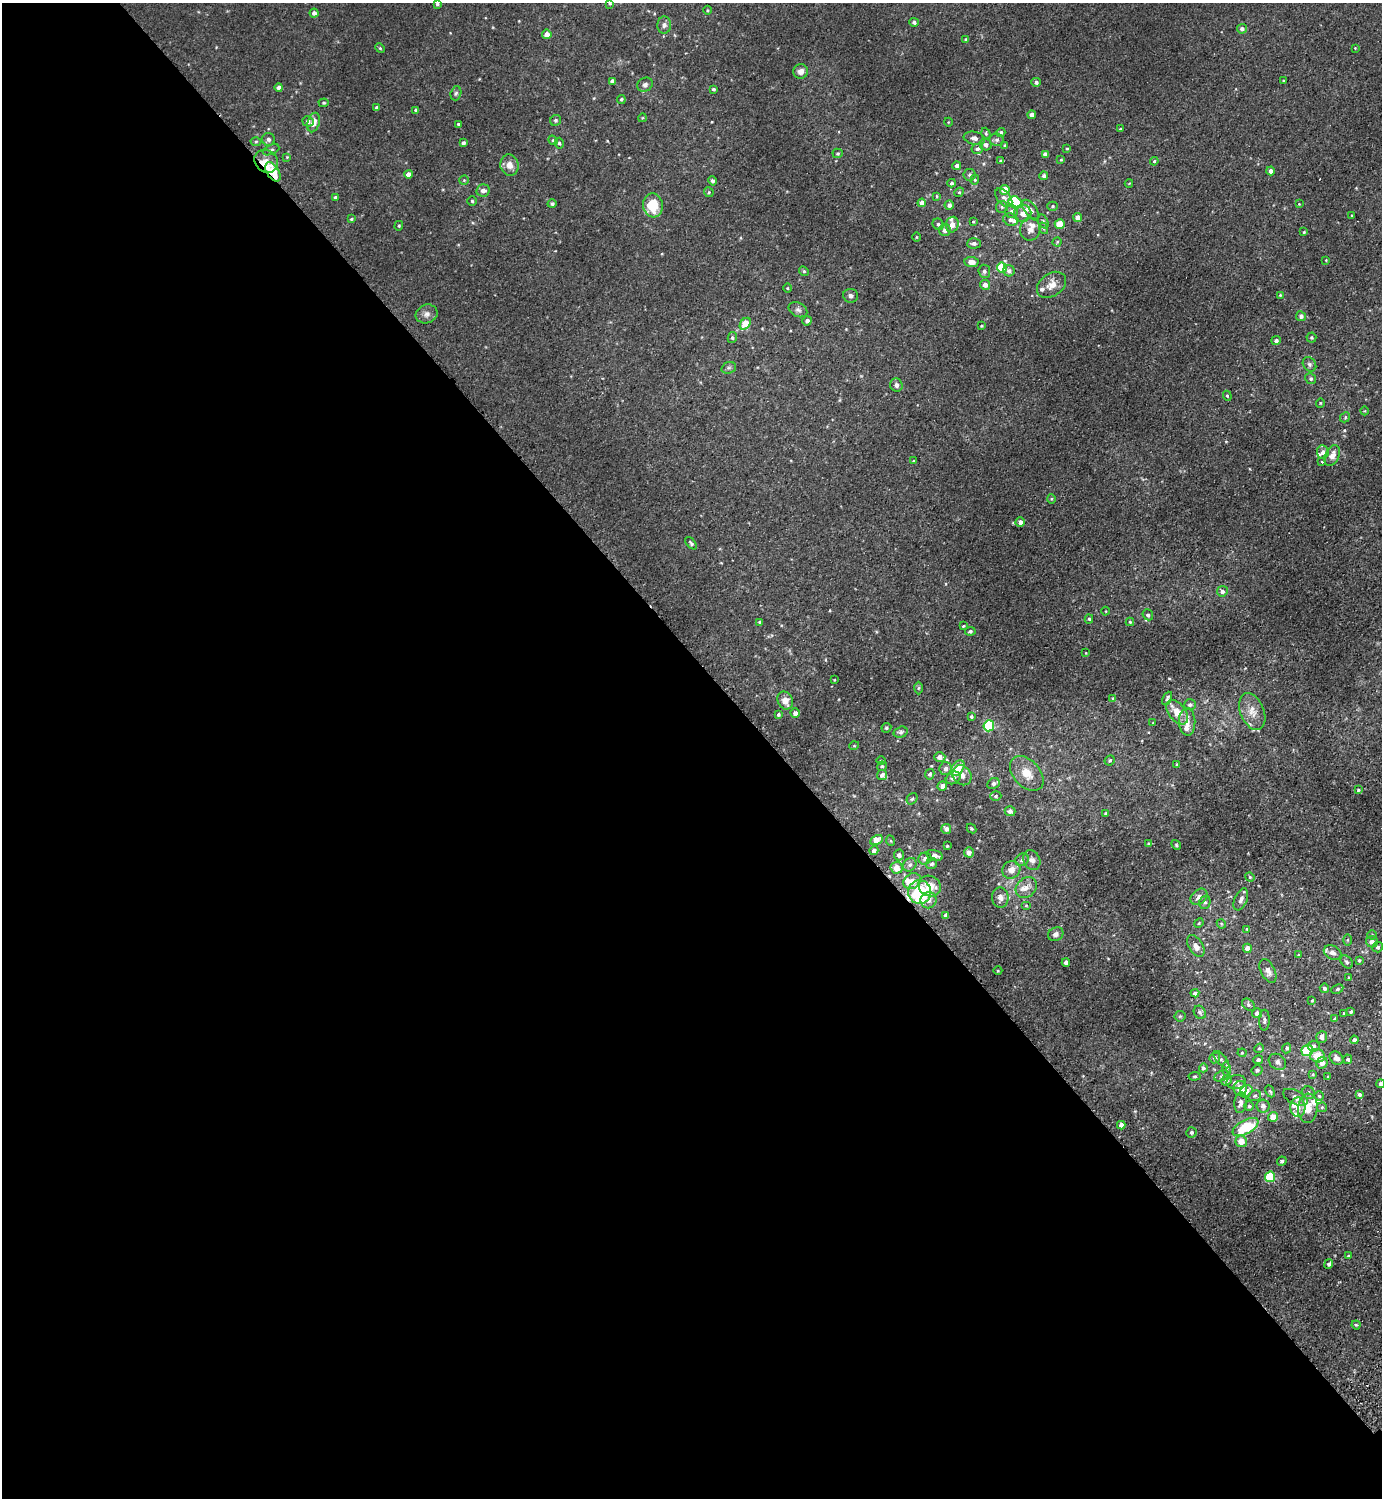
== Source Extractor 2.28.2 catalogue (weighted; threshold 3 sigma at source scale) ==
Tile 9 of 4 x 4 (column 1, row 3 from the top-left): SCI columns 203-1582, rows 1541-3036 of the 6066 x 6072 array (HDU 1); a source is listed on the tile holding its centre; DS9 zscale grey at full resolution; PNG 1384 x 1500 px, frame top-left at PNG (2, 3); each listed source drawn as its Kron ellipse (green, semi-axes under 4 px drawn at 4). Shown black and unused: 56% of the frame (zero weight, under 2 of 3 exposures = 3% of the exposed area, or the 3 px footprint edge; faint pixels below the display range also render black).
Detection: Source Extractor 2.28.2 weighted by HDU 2 'WHT'; one run over the whole footprint, this tile lists its part. Background 0.0275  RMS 0.011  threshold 0.0484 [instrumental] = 3 sigma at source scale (4.5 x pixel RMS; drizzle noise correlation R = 1.50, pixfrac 1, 0.05/0.05 arcsec/px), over >= 5 px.
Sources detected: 308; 1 cosmic-ray / hot-pixel residue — neither listed nor drawn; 18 inside a brighter listed object's ellipse — not listed separately; the other 289 listed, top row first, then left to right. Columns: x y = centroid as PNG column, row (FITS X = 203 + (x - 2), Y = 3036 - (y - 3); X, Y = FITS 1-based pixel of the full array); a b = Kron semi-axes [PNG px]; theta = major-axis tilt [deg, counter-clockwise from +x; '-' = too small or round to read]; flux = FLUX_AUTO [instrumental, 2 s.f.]
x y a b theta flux
437 4 4 3 - 1.6
610 4 4 3 - 1.1
707 10 4 3 - 0.88
314 13 4 4 - 3.4
914 22 4 4 - 2.5
664 25 8 7 - 4.1
1242 29 5 4 - 3.2
547 34 5 4 - 6.7
966 40 3 3 - 1.5
380 48 5 4 - 1.3
1355 48 3 3 - 0.79
801 71 7 7 - 5.9
1284 81 4 3 - 1.4
612 82 4 4 - 4.5
1036 82 5 4 - 3
645 85 8 6 30 3.2
279 88 4 4 - 4.2
713 89 3 3 - 1.7
456 93 7 5 73 2.2
621 99 4 4 - 1.7
324 103 5 4 - 1.4
377 108 4 4 - 1.6
416 110 4 4 - 2.2
1032 115 4 4 - 5.9
642 118 4 3 - 0.88
556 120 6 5 - 2.3
308 121 6 5 - 2.7
314 122 10 6 75 10
948 122 4 3 - 0.83
459 125 4 3 - 8.7
1120 129 3 3 - 1.4
1001 132 4 4 - 1.9
986 133 6 4 -72 1.5
974 138 11 6 -11 5.3
268 139 6 6 - 3.3
553 140 5 4 - 1.5
997 140 7 6 - 2.8
256 141 5 3 - 1.2
463 143 4 3 - 2.6
559 143 5 4 - 2.1
986 145 6 5 - 3.5
1005 146 4 3 - 1.6
977 149 6 5 - 2.7
1067 149 4 3 - 1
271 150 9 4 23 2.2
838 153 5 4 - 1.5
1045 154 4 4 - 4.3
287 157 4 4 - 0.81
1000 160 4 4 - 0.99
1061 160 4 3 - 0.96
266 161 12 11 - 17
1154 161 4 3 - 1.3
509 165 11 9 -75 9
957 166 4 4 - 3.4
1270 171 4 4 - 4.4
273 172 10 6 -58 34
408 174 4 4 - 6.2
970 175 6 6 - 2.7
1044 176 4 4 - 2.6
464 180 5 4 - 1.2
975 180 5 4 - 1.4
712 181 4 4 - 2.8
952 183 4 4 - 1.9
1129 183 4 2 - 0.75
483 190 7 6 - 5
1005 190 5 4 - 18
709 192 5 4 - 1.2
959 192 5 4 - 1.3
937 196 4 2 - 0.91
335 197 4 3 - 2
1004 198 11 6 -51 4.4
472 201 5 5 - 1.5
1015 202 7 5 -32 80
922 203 4 4 - 8.5
552 204 4 4 - 2.2
1299 204 3 3 - 0.7
653 205 12 10 -84 35
949 205 4 4 - 3.9
1053 206 5 4 - 1.4
1002 207 6 6 - 2.2
1031 210 12 6 -54 5.4
1011 211 6 6 - 3.3
1023 213 9 8 - 7.4
1352 216 3 2 - 0.93
1078 218 4 4 - 6.8
351 219 4 3 - 1.1
1011 220 7 6 - 3.7
1043 221 7 5 -64 2
973 222 3 3 - 0.95
938 224 6 5 - 2.6
1060 224 5 5 - 15
952 225 8 6 75 8.6
399 226 5 4 - 1.3
1043 228 6 4 -71 1.5
1030 229 11 10 - 6.9
945 230 6 6 - 5.4
1304 232 4 3 - 1.1
916 237 4 3 - 0.84
1057 242 4 4 - 1.3
974 243 7 5 2 3.4
1326 260 3 3 - 0.74
971 262 7 5 -4 7.7
1002 267 5 5 - 41
804 271 5 4 - 1.4
984 271 6 6 - 2.8
1009 271 6 5 - 3.7
985 285 5 4 - 5.3
1052 285 16 11 36 11
788 288 4 3 - 0.86
1280 295 4 4 - 0.96
850 296 7 6 - 3.7
798 310 10 6 -27 3.7
427 314 11 9 19 5.3
1301 316 5 4 - 3.3
807 321 5 4 - 3.9
745 324 6 4 52 24
981 326 3 3 - 0.96
1311 337 5 5 - 1.8
732 338 5 4 - 1.7
1276 340 5 4 - 2.5
1309 364 8 6 -54 2.6
729 368 7 5 20 2.2
1311 379 5 5 - 2.1
896 385 7 6 - 3.2
1227 396 5 4 - 1.3
1320 403 5 3 - 0.84
1365 411 4 3 - 0.85
1345 417 5 4 - 1.6
1323 452 7 6 - 4.4
1332 455 11 7 64 9.5
913 461 4 3 - 1.1
1322 462 3 2 - 1.3
1052 499 5 3 - 1
1020 522 5 4 - 4.4
691 543 7 4 -47 1.9
1222 591 5 5 - 3.6
1106 611 4 3 - 0.89
1148 615 6 5 - 2.6
1089 619 4 4 - 1.5
760 622 4 4 - 1.6
1130 622 4 4 - 1.2
963 626 4 3 - 1.2
970 631 5 4 - 2.1
1086 653 3 2 - 0.7
834 680 3 2 - 0.72
919 688 6 4 88 1.4
1113 698 3 3 - 1.3
1167 699 7 3 65 2.2
785 701 9 7 -65 9.3
1190 705 6 5 - 2.2
1177 712 14 8 -51 18
1252 712 19 12 -67 13
795 713 4 4 - 4.6
778 715 4 3 - 1.9
971 716 4 4 - 1.8
1187 722 14 8 -88 8.4
1153 723 4 3 - 0.85
989 726 5 5 - 100
886 728 5 4 - 1.8
901 732 7 5 17 2.3
854 746 5 3 - 0.9
940 757 6 5 - 6.5
881 760 5 3 - 0.96
1110 760 5 4 - 1.7
1177 765 3 3 - 1.5
882 766 5 5 - 1.6
946 768 6 6 - 4.7
958 768 9 5 54 23
1027 773 20 13 -47 18
930 774 5 4 - 2.2
882 775 5 5 - 4.1
962 775 11 9 -50 6
953 778 8 6 29 4.3
993 783 6 5 - 3.2
942 786 5 4 - 5.3
1358 790 4 3 - 1.3
996 796 6 4 18 2
912 799 6 5 - 1.9
1010 811 5 5 - 4.3
1106 813 4 3 - 1.6
971 828 5 3 - 1.2
946 829 5 5 - 4.3
876 840 6 4 28 16
891 841 5 3 - 0.97
1149 844 4 3 - 1.3
1176 845 5 4 - 1.3
947 846 3 3 - 1.1
874 851 4 4 - 4.9
969 852 5 5 - 5.6
899 855 5 5 - 3.7
935 855 8 5 -15 5.3
925 859 6 6 - 3.7
1022 860 7 6 - 3.5
1032 860 10 8 -64 5.3
932 864 6 5 - 2.6
910 865 7 6 - 3
897 868 6 6 - 12
1011 870 9 8 - 6.9
1250 877 5 4 - 1.3
912 881 9 7 35 11
930 886 12 10 -28 18
1026 888 11 9 46 7.5
920 892 12 11 - 92
1000 897 10 8 -88 6.1
1199 897 9 7 43 6.8
1241 899 12 6 67 4.7
929 900 8 8 - 6.1
1205 902 7 5 75 2.2
1026 906 5 3 - 0.85
946 915 4 3 - 3.2
1199 923 5 4 - 1.1
1221 924 5 4 - 1.1
1247 929 4 4 - 0.9
1056 934 8 6 27 4.5
1372 935 4 4 - 1.3
1347 940 6 4 89 1.2
1372 942 6 5 - 4.7
1196 946 12 7 -59 7.7
1378 947 5 5 - 2.2
1247 948 4 4 - 8.1
1333 953 9 7 -28 5.3
1298 955 3 3 - 0.87
1359 960 4 3 - 1.4
1066 962 4 4 - 5.2
1347 962 7 5 -51 2.3
998 971 4 3 - 0.88
1268 971 13 7 -64 6.1
1349 978 4 3 - 1.1
1324 988 5 4 - 2.8
1337 989 6 4 26 1.7
1195 993 4 4 - 3.5
1312 1000 4 3 - 0.9
1248 1005 7 5 -41 2.2
1200 1012 7 5 -55 2.4
1351 1012 3 3 - 1.6
1257 1013 5 5 - 5
1344 1013 3 3 - 1.1
1180 1016 5 5 - 1.5
1335 1019 4 3 - 3.2
1264 1020 10 5 89 2.9
1322 1037 6 5 - 5
1354 1040 4 4 - 2.6
1313 1046 6 5 - 4.2
1259 1048 5 4 - 1.3
1287 1048 5 4 - 1.9
1307 1051 6 5 - 43
1242 1053 4 4 - 1.1
1317 1056 8 6 -18 19
1215 1058 5 5 - 2.8
1336 1058 7 6 - 5.9
1348 1059 4 4 - 2.5
1221 1060 10 5 -49 2.8
1258 1060 5 4 - 2.6
1277 1062 9 7 -39 4.1
1322 1063 6 5 - 6.4
1203 1068 4 4 - 2.2
1226 1069 7 4 -81 1.6
1257 1070 5 5 - 2.6
1313 1074 4 4 - 1.2
1195 1076 6 4 6 1.6
1222 1076 7 5 27 1.9
1328 1077 3 2 - 0.96
1226 1080 5 5 - 2.4
1236 1082 9 7 10 3.4
1381 1084 4 4 - 3.1
1240 1088 7 7 - 12
1246 1091 7 5 39 7.7
1270 1091 6 4 -62 1.7
1309 1093 6 6 - 2.5
1360 1094 4 3 - 2.4
1255 1096 7 5 21 2
1319 1096 4 4 - 1.5
1295 1097 13 7 -26 5.3
1240 1103 10 6 83 5
1249 1106 4 4 - 1.5
1263 1106 6 6 - 4.5
1298 1107 10 7 -86 7.4
1322 1107 5 5 - 1.6
1308 1108 14 9 85 16
1273 1117 5 4 - 11
1121 1125 4 4 - 5.2
1245 1127 14 7 28 47
1191 1132 5 5 - 2.2
1241 1141 6 6 - 14
1282 1161 5 4 - 2.4
1270 1177 5 5 - 71
1348 1256 4 3 - 1.2
1329 1264 5 4 - 2.8
1356 1325 4 4 - 1.5
Overlapping masked pixels (flux is a lower limit): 2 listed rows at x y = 273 172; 920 892
Isophote crosses this tile's border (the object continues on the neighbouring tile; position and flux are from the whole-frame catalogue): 1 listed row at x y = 1381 1084